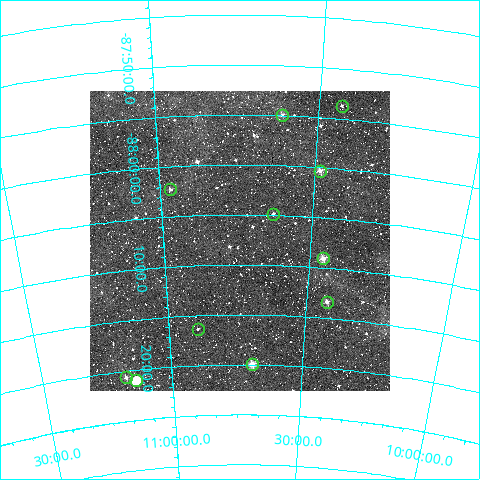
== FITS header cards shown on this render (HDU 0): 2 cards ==
NAXIS1  =                  300
NAXIS2  =                  300

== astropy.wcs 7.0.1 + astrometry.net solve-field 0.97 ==
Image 300 x 300 px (HDU 0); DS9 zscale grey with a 90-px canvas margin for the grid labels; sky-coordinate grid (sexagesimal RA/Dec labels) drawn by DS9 from the SOLVED WCS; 11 Tycho-2 reference stars matched to detected sources circled (green)
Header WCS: RA---TAN/DEC--TAN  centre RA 10:44:28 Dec -88:08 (161.12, -88.13 deg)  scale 6 arcsec/px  FOV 30.0' x 30.0'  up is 0 deg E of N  parity normal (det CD < 0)
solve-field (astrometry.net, Tycho-2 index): VERIFIED the header's WCS against the Tycho-2 star catalogue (verified at 2 index scales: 8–11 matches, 0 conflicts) and refined it, rather than solving blind
Solved WCS: RA---TAN-SIP/DEC--TAN-SIP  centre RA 10:44:24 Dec -88:08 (161.10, -88.13 deg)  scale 6 arcsec/px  FOV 30.0' x 30.0'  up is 0 deg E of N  parity normal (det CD < 0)
The solver's refit moves the header's centre by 2.5 arcsec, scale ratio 1.001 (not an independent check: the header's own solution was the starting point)
Tycho-2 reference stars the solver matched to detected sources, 11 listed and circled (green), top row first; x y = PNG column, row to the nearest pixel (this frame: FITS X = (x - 90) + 1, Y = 300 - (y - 91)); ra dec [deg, ICRS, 3 dp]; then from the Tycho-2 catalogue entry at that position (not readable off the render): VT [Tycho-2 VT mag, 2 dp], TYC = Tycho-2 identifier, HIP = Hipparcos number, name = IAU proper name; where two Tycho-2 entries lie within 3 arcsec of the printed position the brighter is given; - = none
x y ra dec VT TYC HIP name
342 106 156.475 -87.895 11.96 9515-907-1 - -
282 115 159.159 -87.916 10.58 9515-869-1 - -
320 171 157.272 -88.006 10.31 9515-867-1 - -
170 189 164.497 -88.038 11.29 9515-655-1 - -
273 214 159.422 -88.081 11.97 9515-857-1 - -
323 258 156.800 -88.151 9.61 9519-22-1 - -
327 302 156.417 -88.222 10.59 9519-32-1 - -
198 329 163.418 -88.272 12.16 9519-34-1 - -
252 364 160.390 -88.332 9.19 9519-13-1 - -
126 377 167.665 -88.344 11.11 9519-231-1 - -
136 380 167.082 -88.350 8.57 9519-353-1 54441 -